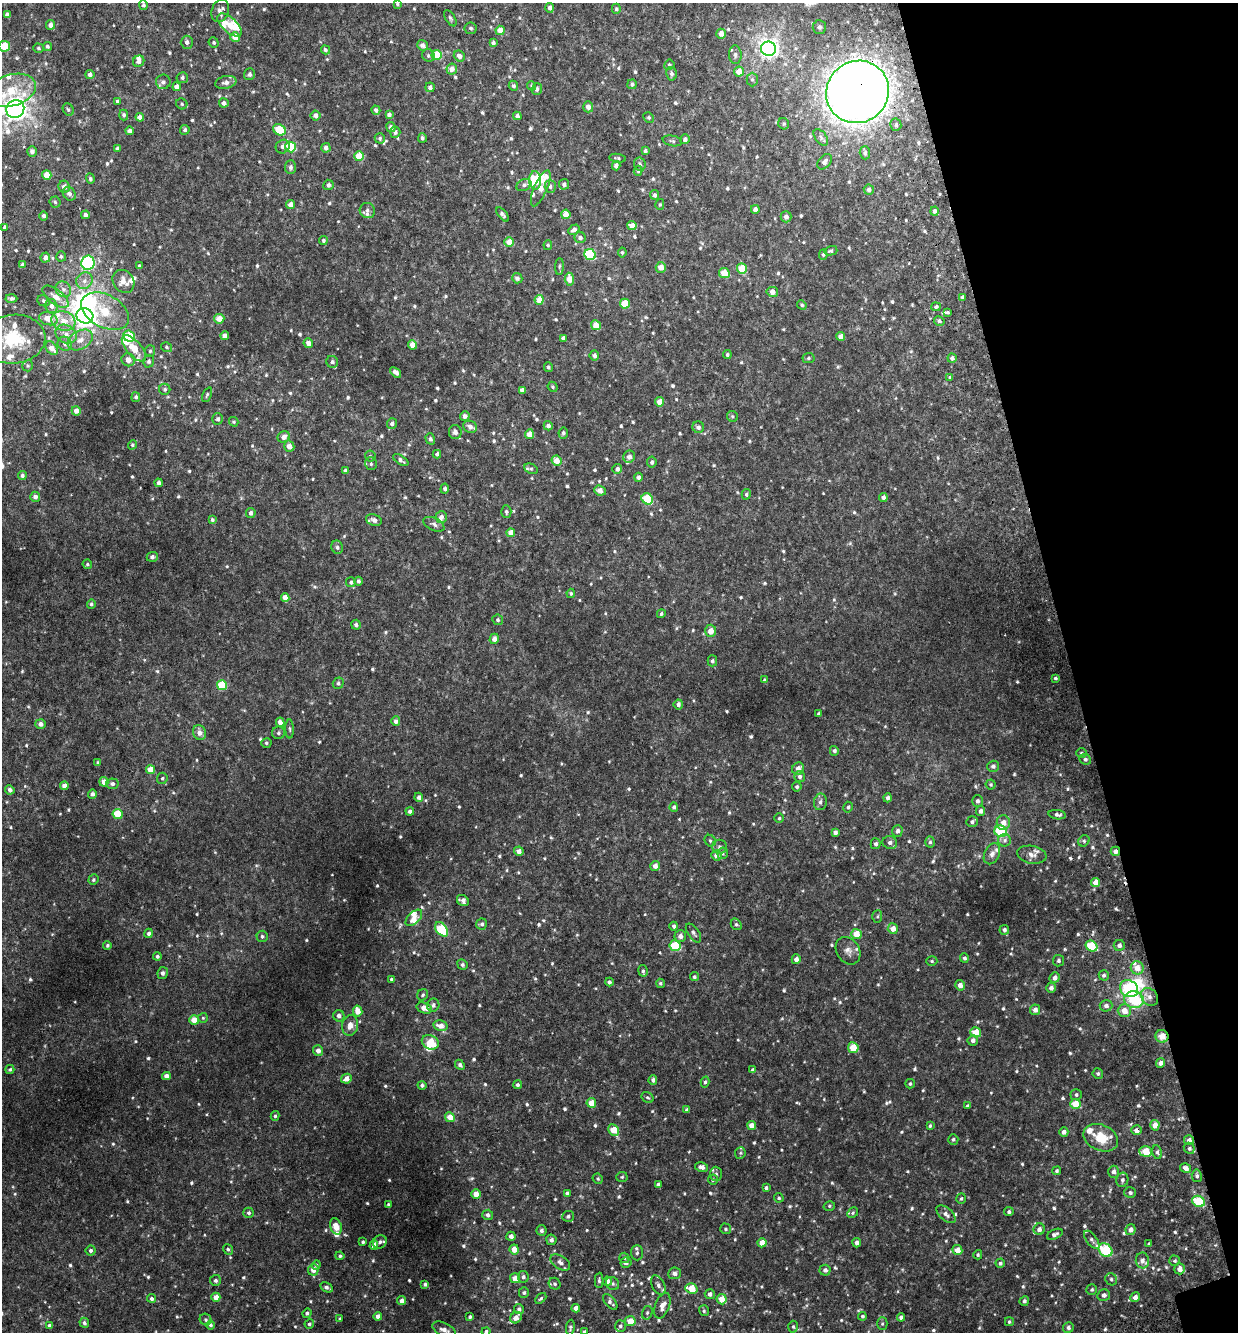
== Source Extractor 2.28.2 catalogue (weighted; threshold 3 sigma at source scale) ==
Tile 12 of 4 x 4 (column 4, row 3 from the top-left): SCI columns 3846-5081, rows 1389-2718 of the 5268 x 5434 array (HDU 1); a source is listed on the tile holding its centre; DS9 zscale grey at full resolution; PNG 1240 x 1334 px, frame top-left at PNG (2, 3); each listed source drawn as its Kron ellipse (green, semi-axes under 4 px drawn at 4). Shown black and unused: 14% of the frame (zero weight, under 3 of 6 exposures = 5% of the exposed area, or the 3 px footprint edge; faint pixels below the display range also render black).
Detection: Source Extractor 2.28.2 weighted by HDU 2 'WHT'; one run over the whole footprint, this tile lists its part. Background 0.00508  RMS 0.0024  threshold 0.00995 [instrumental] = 3 sigma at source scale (4.09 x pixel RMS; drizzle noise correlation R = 1.36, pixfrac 0.8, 0.0396/0.0396 arcsec/px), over >= 5 px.
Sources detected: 932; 1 too faint to see at this stretch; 3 inside a brighter object's white glare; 1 cosmic-ray / hot-pixel residue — neither listed nor drawn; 39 inside a brighter listed object's ellipse — not listed separately; of the other 888, all 500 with FLUX_AUTO >= 0.346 (the completeness limit of this list) listed and drawn (388 fainter detections not listed), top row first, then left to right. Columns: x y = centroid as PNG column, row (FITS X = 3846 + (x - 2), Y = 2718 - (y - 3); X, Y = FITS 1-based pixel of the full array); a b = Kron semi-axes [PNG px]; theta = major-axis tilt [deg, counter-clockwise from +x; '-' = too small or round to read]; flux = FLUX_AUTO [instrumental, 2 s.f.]
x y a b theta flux
397 4 4 4 - 0.39
143 5 5 4 - 0.48
549 8 5 4 - 0.73
616 9 5 4 - 0.48
220 11 12 8 73 1.2
7 15 4 4 - 0.67
450 18 9 4 -60 0.45
51 25 5 4 - 1.3
230 25 15 7 -41 2.7
819 27 7 6 - 0.55
471 28 6 5 - 0.52
500 30 4 4 - 2.3
721 34 5 4 - 1.5
235 37 5 5 - 2.2
187 42 6 6 - 0.75
214 43 5 5 - 0.43
493 43 4 3 - 0.72
422 45 6 5 - 1.1
4 46 5 5 - 7.3
47 46 4 4 - 0.5
38 48 5 4 - 0.41
768 49 7 7 - 120
325 50 5 4 - 0.44
428 55 6 6 - 0.45
437 55 5 5 - 5.7
735 55 9 6 -88 0.76
459 56 6 5 - 1.2
139 61 6 5 - 0.84
669 65 5 5 - 0.39
452 69 5 5 - 1.6
739 72 5 5 - 2.8
90 74 4 4 - 0.76
249 74 6 5 - 0.55
671 74 7 5 -76 0.56
182 78 6 5 - 0.55
752 80 7 5 90 0.48
163 82 7 7 - 0.81
226 82 11 6 12 1
632 84 5 5 - 0.47
513 86 5 4 - 0.63
532 86 5 4 - 0.38
177 87 4 4 - 1.3
430 87 5 4 - 0.64
537 89 6 5 - 0.65
11 90 25 15 17 8.9
857 92 32 30 42 390
117 101 4 3 - 0.44
224 103 5 4 - 0.84
182 104 6 5 - 0.42
588 107 5 5 - 1.4
15 109 9 8 - 210
68 109 6 5 - 0.43
376 110 5 4 - 0.58
124 115 5 4 - 0.47
315 115 5 4 - 1
389 115 4 4 - 0.88
517 116 4 4 - 0.84
140 117 4 4 - 1.9
649 118 5 5 - 0.41
784 124 6 5 - 0.41
896 125 6 5 - 0.49
391 127 5 4 - 0.81
185 130 5 4 - 0.51
279 130 7 5 -29 6.9
130 131 4 4 - 0.97
395 132 5 5 - 0.62
821 137 9 5 -54 0.65
380 138 5 5 - 0.56
422 138 5 4 - 0.54
685 139 5 4 - 0.81
672 141 10 5 -12 0.47
283 147 7 6 - 0.87
290 147 5 5 - 8.9
117 148 4 4 - 0.74
326 148 4 4 - 0.95
32 151 5 5 - 0.79
645 151 4 3 - 0.51
865 153 6 5 - 0.62
359 156 5 5 - 4.4
618 158 8 4 -9 0.36
825 162 8 6 49 0.73
640 164 6 6 - 0.65
616 166 5 4 - 1
290 167 7 5 86 0.73
638 171 5 4 - 0.41
47 175 5 4 - 3
90 179 5 4 - 0.53
535 180 9 6 -87 4.7
564 184 5 5 - 0.65
328 185 5 5 - 0.75
524 185 8 5 25 0.58
550 186 6 5 - 0.63
64 187 6 5 - 1.1
541 188 19 6 66 2.8
869 190 5 5 - 0.72
69 194 7 6 - 0.74
655 195 5 4 - 0.58
55 202 5 5 - 0.37
660 204 5 4 - 0.35
291 205 4 4 - 1.5
755 209 4 4 - 1.1
367 210 8 7 - 0.72
934 211 5 4 - 0.78
503 214 8 4 -51 0.58
566 214 5 4 - 2.4
85 215 4 4 - 0.78
44 216 4 4 - 0.61
786 217 5 5 - 1
632 226 4 4 - 2.1
5 227 4 3 - 0.4
574 230 6 4 31 0.82
580 238 5 5 - 0.6
323 240 4 4 - 0.42
509 242 5 4 - 3
548 245 5 4 - 0.37
831 251 6 4 15 0.51
622 252 5 4 - 0.39
823 254 5 4 - 0.39
590 255 6 5 - 17
61 256 5 5 - 0.4
45 258 5 4 - 0.96
88 263 7 6 - 38
23 265 4 4 - 0.5
139 266 3 3 - 0.35
559 266 8 4 88 0.38
661 267 5 5 - 2.1
742 269 5 5 - 4.6
724 273 5 5 - 4
517 278 5 5 - 0.75
569 279 6 4 -85 2.7
84 281 9 7 45 1.2
123 281 12 10 -54 2.1
63 289 8 7 - 0.95
772 292 6 5 - 1.6
56 297 15 7 -38 2.1
962 297 4 3 - 0.58
11 298 6 4 -2 0.5
539 300 5 4 - 3.1
44 301 6 5 - 0.48
625 304 5 5 - 4.5
802 305 5 4 - 0.38
52 306 7 6 - 0.84
936 307 5 4 - 0.48
105 311 25 16 -28 9.2
947 312 4 3 - 0.35
85 316 8 7 - 180
48 319 9 6 -16 3.1
219 319 5 4 - 2.3
63 321 12 9 -18 2.8
939 321 5 4 - 0.54
596 325 5 4 - 2.5
66 334 11 8 -31 1.7
129 336 6 5 - 11
225 336 4 4 - 1.5
841 336 4 4 - 1.5
563 338 4 4 - 0.62
13 339 32 24 5 11
80 340 13 9 31 2.2
308 343 5 4 - 1.3
65 344 7 6 - 0.78
412 345 4 4 - 2
166 347 6 4 -34 0.35
52 348 7 5 -53 1.9
134 348 16 7 -49 4.1
150 351 6 5 - 0.43
594 355 5 4 - 0.84
727 355 4 4 - 0.38
808 358 6 5 - 0.38
952 358 5 4 - 0.86
128 360 7 6 - 1.3
149 361 6 5 - 0.51
332 362 6 5 - 0.68
28 366 6 5 - 0.36
548 367 5 4 - 0.38
396 372 6 4 -40 0.87
950 377 4 4 - 0.46
553 387 5 4 - 0.35
165 389 5 5 - 0.47
522 390 4 4 - 1.1
207 395 8 4 65 0.37
136 397 5 4 - 0.52
659 402 5 4 - 2
76 411 4 4 - 1.3
465 416 5 5 - 0.88
732 416 6 5 - 0.44
218 419 6 5 - 0.53
234 422 5 4 - 0.35
392 423 5 5 - 0.73
548 426 5 4 - 0.8
470 427 7 6 - 1.2
698 427 6 5 - 0.87
455 432 7 6 - 1
563 433 5 4 - 0.51
529 434 5 4 - 2.3
284 437 6 5 - 1.4
430 439 6 5 - 0.55
132 445 5 4 - 0.4
289 446 6 5 - 1.6
437 454 4 4 - 0.64
370 456 5 5 - 0.35
629 457 6 5 - 1.2
401 460 9 4 -31 0.69
556 461 5 5 - 2.8
652 462 5 4 - 0.62
371 464 6 6 - 0.51
531 469 7 5 -26 0.39
617 469 5 4 - 0.83
345 471 4 4 - 0.57
22 475 4 4 - 0.65
638 477 4 4 - 0.65
159 483 4 4 - 0.69
445 489 5 4 - 0.51
600 491 6 5 - 1.4
746 494 5 4 - 0.51
35 497 5 5 - 0.99
883 497 4 4 - 0.82
647 499 6 5 - 8.8
506 512 6 5 - 0.53
251 513 5 4 - 0.75
441 517 6 6 - 1
212 520 4 4 - 0.47
374 520 8 5 -21 0.8
434 524 11 6 -26 0.69
511 533 4 4 - 2.3
337 547 7 5 -66 0.59
152 557 5 5 - 0.74
87 564 5 4 - 0.37
358 581 4 4 - 0.54
351 582 5 5 - 0.53
571 593 4 4 - 0.4
285 598 4 4 - 2.1
91 604 5 4 - 0.46
661 614 4 4 - 0.38
498 620 5 5 - 0.46
356 625 5 5 - 0.61
711 631 6 5 - 2
494 639 5 4 - 1.2
712 661 5 5 - 0.47
1055 678 3 3 - 0.4
764 680 4 4 - 0.39
338 683 6 5 - 0.54
222 685 5 5 - 8.2
678 704 5 4 - 0.87
819 714 4 4 - 0.75
396 721 5 4 - 0.85
280 722 5 4 - 1.2
40 724 5 4 - 0.95
290 729 9 4 -89 0.42
199 732 8 6 -72 1.4
278 733 6 6 - 0.51
266 743 5 5 - 0.35
834 751 5 4 - 0.65
1081 753 5 4 - 0.47
1085 759 6 5 - 0.55
98 763 4 4 - 0.47
993 766 6 5 - 0.68
150 769 4 4 - 2.9
798 769 6 6 - 1.4
800 776 5 5 - 0.67
162 778 6 5 - 0.38
104 782 4 4 - 1.8
112 784 6 5 - 0.66
991 784 5 5 - 0.36
64 786 4 4 - 1.3
797 787 5 5 - 0.46
10 790 5 4 - 0.72
92 794 5 4 - 0.76
419 797 4 4 - 0.87
888 798 4 4 - 0.67
977 801 6 5 - 0.66
820 802 8 6 80 0.75
674 807 4 4 - 0.46
848 807 5 4 - 0.43
410 811 4 4 - 0.6
980 811 5 4 - 0.85
118 814 5 5 - 5.7
1057 815 9 4 -7 0.77
779 818 5 4 - 0.35
972 822 6 5 - 0.61
1003 822 7 6 - 1.7
897 831 6 5 - 0.67
1001 831 6 5 - 14
835 832 4 4 - 0.8
1005 840 6 6 - 0.63
710 841 6 5 - 0.39
1084 841 6 5 - 0.42
890 842 7 6 - 0.82
930 842 5 5 - 0.41
875 844 5 5 - 0.64
720 847 7 7 - 0.58
519 851 5 4 - 1.1
1115 851 4 4 - 1
723 853 6 5 - 0.37
992 854 11 7 64 1.2
716 855 5 5 - 1.2
1032 855 15 9 -10 1.4
655 866 5 4 - 1.4
93 880 5 5 - 0.41
1096 883 5 4 - 2.6
463 901 6 5 - 0.95
877 916 6 5 - 0.36
414 918 10 5 44 1.6
482 924 5 5 - 0.58
736 924 6 5 - 0.43
674 926 4 4 - 0.63
442 929 8 5 -53 12
893 929 5 5 - 2.1
1004 930 5 5 - 0.65
149 933 5 4 - 0.65
693 933 11 5 -55 0.64
856 934 5 5 - 3.6
262 936 6 5 - 0.57
680 936 6 5 - 1.1
107 945 4 4 - 0.37
1119 945 5 5 - 0.83
675 946 6 5 - 9.7
1091 946 6 5 - 8.7
848 951 15 11 -57 1.4
157 956 4 4 - 0.49
964 958 5 4 - 0.5
796 959 5 4 - 1.1
932 961 5 5 - 0.4
1058 961 5 5 - 0.54
462 965 5 5 - 0.49
1137 968 6 6 - 2.4
643 971 6 5 - 0.51
163 973 6 5 - 0.73
1104 975 5 5 - 0.63
694 977 4 4 - 0.42
1055 978 5 5 - 1.3
391 979 3 3 - 0.39
609 982 4 4 - 0.56
660 983 5 4 - 0.37
960 985 5 5 - 1.5
1051 988 5 4 - 0.89
1129 989 9 8 - 18
423 995 6 5 - 0.42
1149 997 9 7 -50 1.2
1134 1000 10 8 -10 11
433 1005 6 6 - 0.77
1106 1006 6 5 - 0.89
424 1008 8 5 -18 1.7
1035 1010 5 5 - 1.3
358 1011 5 4 - 2.6
1124 1011 6 6 - 2.3
339 1016 6 5 - 0.85
203 1018 5 5 - 0.35
194 1020 5 4 - 2.9
350 1025 10 8 77 1.9
440 1026 7 5 -12 1.9
976 1032 5 5 - 4
1162 1036 6 6 - 2.5
973 1040 5 5 - 0.98
430 1042 9 7 -27 5
853 1048 5 5 - 4.9
318 1050 5 5 - 1.3
1160 1063 5 4 - 1.3
460 1065 5 4 - 0.67
10 1069 4 4 - 0.4
753 1070 4 4 - 0.5
1098 1073 5 5 - 0.44
166 1076 4 4 - 1.2
346 1079 5 4 - 1.7
653 1080 5 4 - 0.67
705 1082 6 4 75 0.39
910 1084 4 4 - 0.38
422 1085 4 4 - 0.48
517 1085 4 4 - 0.52
1076 1095 5 5 - 0.5
648 1097 6 5 - 0.36
591 1103 5 4 - 2.6
1076 1104 5 5 - 4.6
967 1106 4 4 - 0.37
687 1110 4 4 - 0.67
275 1116 5 4 - 0.4
450 1117 5 4 - 3.2
751 1125 4 4 - 1.6
1155 1125 5 4 - 2.1
930 1126 4 3 - 0.36
614 1130 6 5 - 4.4
1136 1130 5 4 - 1.2
1064 1132 4 4 - 1
1101 1138 18 13 -23 5.2
953 1139 5 5 - 0.46
1189 1140 5 5 - 1.2
1189 1148 6 5 - 0.46
1145 1151 6 5 - 5.3
1157 1152 7 5 -77 0.54
740 1153 6 5 - 0.39
701 1167 6 5 - 1.1
1186 1168 6 4 -32 1.2
1057 1171 4 4 - 0.4
1114 1172 6 5 - 0.83
716 1174 7 6 - 0.5
1197 1176 6 5 - 0.54
622 1177 6 5 - 0.35
598 1179 5 4 - 0.35
713 1180 5 5 - 0.46
1122 1180 7 6 - 0.64
658 1184 3 3 - 0.45
766 1188 4 3 - 0.51
567 1193 4 4 - 0.62
1130 1193 6 5 - 0.54
476 1194 5 4 - 2.1
779 1198 5 4 - 0.36
961 1198 5 4 - 0.39
1198 1201 6 5 - 10
389 1205 4 3 - 0.51
829 1206 6 4 16 0.37
1009 1212 5 4 - 0.5
249 1213 5 5 - 0.48
853 1213 6 5 - 0.36
946 1214 11 6 -41 1
488 1215 5 5 - 0.58
568 1216 6 5 - 0.56
336 1226 8 5 -73 2.6
725 1229 5 5 - 0.41
1039 1229 6 5 - 0.96
541 1230 5 5 - 0.52
1130 1230 5 5 - 1.2
1055 1234 8 5 24 0.72
511 1236 4 4 - 0.9
551 1240 5 5 - 0.74
1092 1240 11 5 -54 0.65
363 1242 3 3 - 0.41
380 1242 7 6 - 0.85
762 1243 4 4 - 2.7
857 1243 4 4 - 0.9
1149 1244 4 3 - 0.5
374 1245 4 4 - 1.5
228 1249 5 4 - 0.42
514 1249 5 4 - 2.2
91 1250 5 5 - 0.56
957 1250 5 5 - 2.2
1105 1250 8 6 -38 13
637 1253 7 6 - 0.53
978 1255 4 4 - 0.39
340 1256 4 4 - 0.41
624 1258 5 5 - 0.4
1142 1260 8 6 -81 0.9
1175 1261 5 5 - 0.51
560 1262 11 6 -33 1.1
626 1263 5 5 - 0.8
1000 1263 4 4 - 0.52
316 1265 5 4 - 0.38
1179 1269 5 5 - 1.7
313 1270 5 5 - 1.5
825 1270 5 5 - 0.78
675 1273 6 5 - 0.88
523 1277 6 5 - 0.64
515 1278 5 5 - 2.6
1111 1279 6 5 - 0.47
215 1280 5 5 - 0.53
599 1280 7 4 87 0.45
608 1281 4 4 - 1
425 1284 4 3 - 0.46
555 1284 6 5 - 0.54
612 1284 7 6 - 0.54
658 1285 10 6 -63 0.9
326 1287 6 4 -29 0.75
691 1288 6 5 - 4.3
1092 1290 5 5 - 0.41
524 1293 5 5 - 0.49
710 1294 5 5 - 0.79
1104 1295 6 6 - 0.85
216 1297 4 4 - 2.1
1135 1297 5 4 - 1.2
152 1298 4 4 - 0.54
541 1298 6 4 44 0.38
722 1299 5 5 - 3.4
402 1301 4 4 - 0.88
1024 1301 5 4 - 0.6
610 1302 9 5 -49 0.76
662 1306 13 7 69 1.9
576 1308 4 4 - 1.4
519 1309 5 5 - 0.57
704 1311 5 5 - 0.35
307 1313 5 4 - 0.47
647 1313 7 5 74 0.51
378 1316 4 4 - 1.1
862 1316 4 4 - 0.43
470 1317 3 3 - 0.39
901 1317 4 4 - 0.79
516 1318 6 5 - 1.6
340 1319 4 3 - 0.48
206 1320 6 5 - 0.45
630 1321 5 5 - 3.3
1009 1322 4 4 - 0.38
84 1323 5 4 - 0.58
309 1324 4 4 - 0.45
882 1324 6 5 - 0.39
50 1325 4 4 - 0.69
210 1325 5 4 - 0.47
620 1326 6 5 - 0.63
793 1327 6 4 -87 0.4
1068 1327 5 5 - 0.73
570 1328 8 4 83 0.43
444 1330 13 7 -28 1.3
486 1331 4 4 - 0.46
584 1332 4 4 - 0.55
Overlapping masked pixels (flux is a lower limit): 4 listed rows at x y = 857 92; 1115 851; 1162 1036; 1136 1130
Isophote crosses this tile's border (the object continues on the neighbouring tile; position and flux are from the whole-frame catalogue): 7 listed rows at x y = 4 46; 11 90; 15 109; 13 339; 444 1330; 486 1331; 584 1332